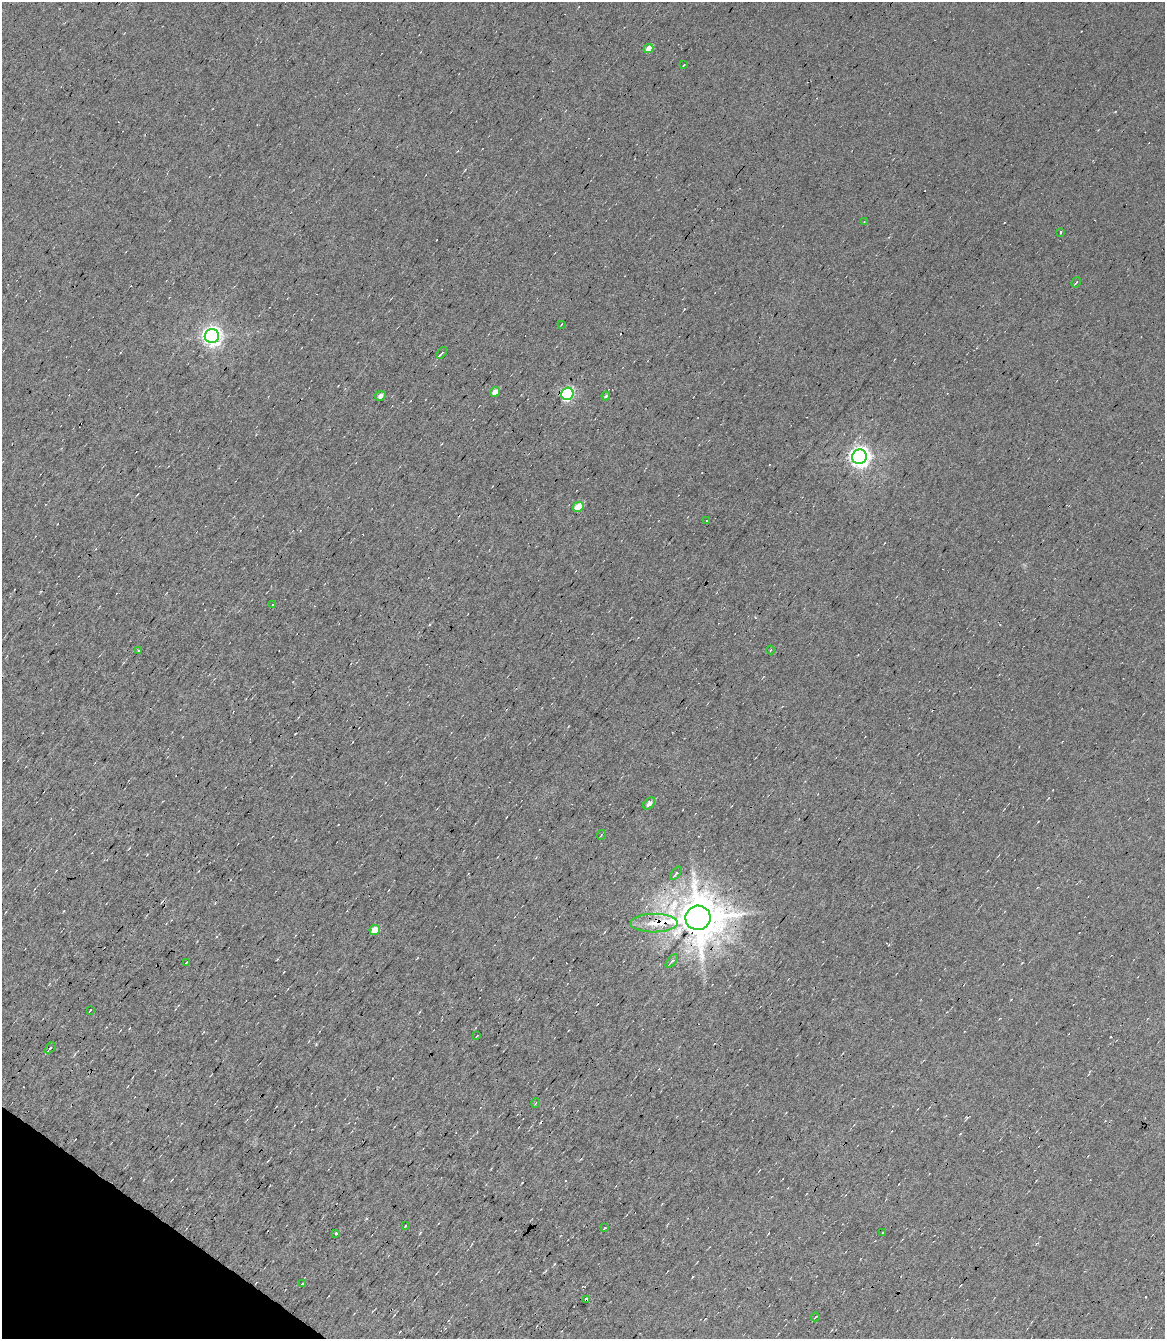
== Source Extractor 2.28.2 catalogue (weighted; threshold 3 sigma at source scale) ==
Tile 6 of 4 x 3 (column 2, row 2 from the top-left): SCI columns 1165-2327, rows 1545-2881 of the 4654 x 4391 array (HDU 1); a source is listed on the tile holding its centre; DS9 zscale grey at full resolution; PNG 1167 x 1341 px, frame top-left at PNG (2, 2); each listed source drawn as its Kron ellipse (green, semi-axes under 4 px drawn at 4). Shown black and unused: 3% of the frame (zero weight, under 7 of 13 exposures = <1% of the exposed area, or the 3 px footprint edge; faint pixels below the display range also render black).
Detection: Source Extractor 2.28.2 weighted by HDU 2 'WHT'; one run over the whole footprint, this tile lists its part. Background 0.0179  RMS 0.0058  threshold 0.0237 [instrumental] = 3 sigma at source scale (4.09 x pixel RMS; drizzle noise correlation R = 1.36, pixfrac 0.8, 0.0396/0.0396 arcsec/px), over >= 5 px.
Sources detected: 49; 12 cosmic-ray / hot-pixel residue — neither listed nor drawn; the other 37 listed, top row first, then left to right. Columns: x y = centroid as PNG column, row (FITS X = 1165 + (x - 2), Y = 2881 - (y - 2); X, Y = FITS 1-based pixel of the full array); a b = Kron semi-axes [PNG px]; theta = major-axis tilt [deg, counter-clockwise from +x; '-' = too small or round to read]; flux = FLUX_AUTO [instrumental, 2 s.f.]
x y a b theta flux
648 48 5 4 - 7.3
684 65 3 2 - 0.65
864 222 3 2 - 0.42
1061 232 4 3 - 1.7
1076 282 5 3 - 0.64
562 324 3 2 - 0.34
212 336 7 7 - 260
442 353 6 3 52 1.4
495 392 5 4 - 4.2
567 394 6 6 - 75
380 396 5 5 - 2.1
606 396 4 3 - 0.64
859 457 7 7 - 270
578 507 5 5 - 11
707 521 3 2 - 0.53
272 604 3 3 - 0.94
771 650 4 4 - 0.52
138 651 3 2 - 0.64
649 803 7 4 48 2.4
601 835 5 3 - 0.48
676 873 8 3 51 1.7
698 918 12 12 - 2100
654 923 23 9 1 9.7
375 930 5 5 - 6.6
672 961 8 4 50 1.4
186 962 3 2 - 0.61
90 1010 3 2 - 0.55
477 1036 3 2 - 0.4
50 1048 6 3 46 1.3
536 1103 5 3 - 0.49
405 1226 3 2 - 0.42
605 1228 4 2 - 1.3
882 1232 3 2 - 0.34
336 1233 3 3 - 32
302 1283 3 2 - 0.86
586 1299 3 3 - 19
815 1317 4 2 - 0.43
Overlapping masked pixels (flux is a lower limit): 3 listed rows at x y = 698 918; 654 923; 586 1299